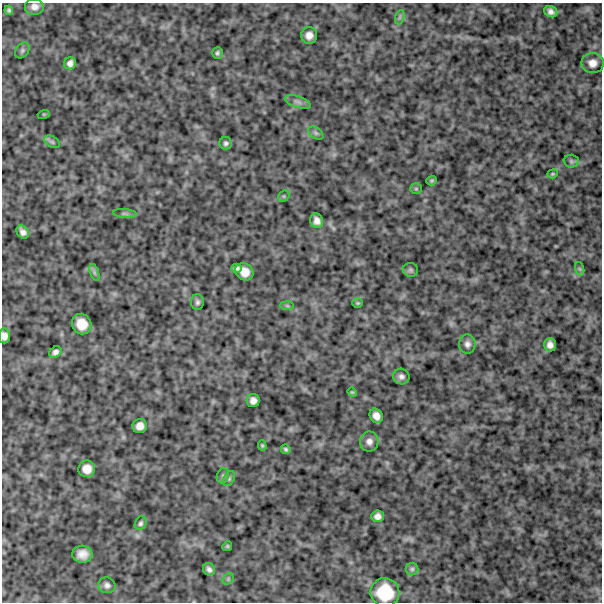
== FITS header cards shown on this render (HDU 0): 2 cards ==
NAXIS1  =                  600
NAXIS2  =                  600

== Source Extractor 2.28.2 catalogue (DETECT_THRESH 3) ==
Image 600 x 600 px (HDU 0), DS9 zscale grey, 1 PNG px = 1 image px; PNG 604 x 604 px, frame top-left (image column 1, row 600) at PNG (2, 3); each listed source drawn as its Kron ellipse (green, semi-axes under 4 px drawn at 4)
Background 1020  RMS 190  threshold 559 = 3 sigma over >= 5 px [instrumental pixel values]
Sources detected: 55; all 55 listed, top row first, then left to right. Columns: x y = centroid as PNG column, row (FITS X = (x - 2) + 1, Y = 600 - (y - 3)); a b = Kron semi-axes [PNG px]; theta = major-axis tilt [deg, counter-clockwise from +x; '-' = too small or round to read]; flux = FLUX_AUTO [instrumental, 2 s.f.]
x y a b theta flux
35 7 10 8 0 81000
9 10 4 4 - 25000
551 12 7 5 -28 54000
400 17 7 4 71 26000
309 35 8 8 - 86000
22 50 9 6 51 33000
217 53 6 5 - 25000
70 63 6 5 - 54000
593 63 11 10 - 98000
298 102 13 5 -18 51000
44 114 6 4 18 12000
316 133 8 5 -36 31000
52 142 8 5 -30 28000
226 143 6 6 - 33000
571 161 8 6 -2 29000
553 174 5 4 - 15000
432 181 5 4 - 19000
416 189 5 5 - 18000
284 196 6 5 - 20000
125 214 11 4 -5 35000
317 221 7 6 - 72000
23 232 7 5 -51 57000
237 268 5 4 - 34000
580 269 7 4 -71 21000
410 270 8 7 - 29000
94 272 9 4 -71 26000
244 272 10 8 -40 140000
197 302 8 6 -90 34000
358 303 5 4 - 17000
287 306 7 4 -1 20000
82 324 10 9 - 190000
4 336 7 5 88 67000
467 344 9 8 - 58000
550 345 7 6 - 63000
55 352 6 5 - 46000
401 377 8 7 - 48000
352 392 5 4 - 14000
253 401 6 6 - 65000
376 416 7 6 - 80000
140 426 7 7 - 84000
369 441 10 9 - 66000
262 445 5 4 - 17000
286 449 5 4 - 22000
87 469 8 8 - 120000
223 476 8 6 69 31000
229 479 8 5 63 27000
377 516 6 6 - 60000
141 523 7 5 65 29000
227 546 5 4 - 16000
82 554 10 8 -3 110000
209 569 7 5 -57 44000
412 569 6 6 - 28000
228 579 6 5 - 21000
107 585 9 7 -21 49000
385 592 14 14 - 410000
At the frame edge (FLAGS 8, measured only in part): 1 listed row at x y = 4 336